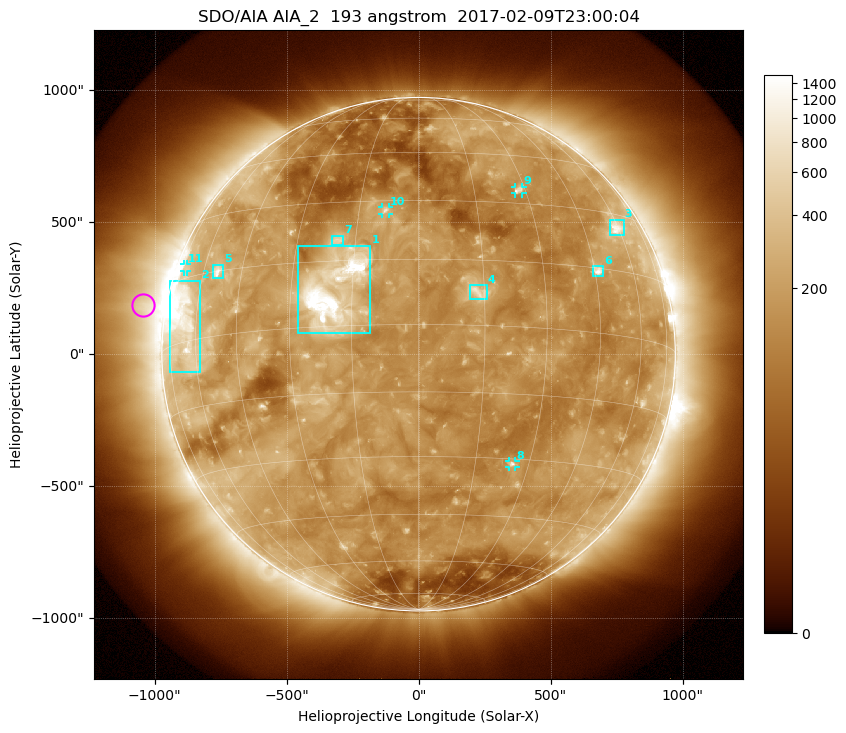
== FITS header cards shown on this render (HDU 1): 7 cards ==
TELESCOP= 'SDO/AIA'
INSTRUME= 'AIA_2'
WAVELNTH=                  193
WAVEUNIT= 'angstrom'
DATE-OBS= '2017-02-09T23:00:04.84'
CTYPE1  = 'HPLN-TAN'
CTYPE2  = 'HPLT-TAN'

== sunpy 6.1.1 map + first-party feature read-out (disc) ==
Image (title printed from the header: SDO/AIA AIA_2  193 angstrom  2017-02-09T23:00:04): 1024 x 1024 px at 2.4 arcsec/px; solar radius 973 arcsec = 405 px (full disc in frame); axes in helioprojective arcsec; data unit not stated in the header (colour bar unlabelled)
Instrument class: DISC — disc imager (sunpy class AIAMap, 193 A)
Bright regions (active regions / flare kernels): reference = the median radial profile (limb darkening/brightening removed); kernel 9 px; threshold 5 sigma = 293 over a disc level ~155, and >= 1.15x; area >= 12 px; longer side >= 10 px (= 24 arcsec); searched inside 0.97 R_sun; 11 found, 11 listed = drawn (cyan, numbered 1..; 4 of them under ~33 arcsec drawn as corner ticks so the feature stays visible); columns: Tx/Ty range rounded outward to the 5 arcsec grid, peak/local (2 s.f.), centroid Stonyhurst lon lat
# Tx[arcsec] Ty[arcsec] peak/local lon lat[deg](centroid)
1 -460..-180 80..410 14 -20 +8
2 -945..-825 -70..280 7.4 -66 +4
3 725..780 450..510 6.3 +59 +26
4 195..260 205..265 4.3 +14 +8
5 -780..-740 290..340 6.7 -54 +15
6 660..700 295..335 7.9 +46 +14
7 -330..-285 415..450 4.1 -20 +20
8 340..370 -430..-405 5.3 +25 -31
9 365..395 610..635 4.8 +28 +34
10 -140..-110 530..560 4.6 -8 +27
11 -890..-875 315..340 2.7 -72 +18
Off-limb structures (1.02-1.3 R_sun): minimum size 162 px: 4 found; the strongest spans PA ~60..105 deg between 1.02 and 1.3 R_sun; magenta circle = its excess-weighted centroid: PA ~80 deg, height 1.09 R_sun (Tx ~-1045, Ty ~185 arcsec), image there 3.4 x the reference